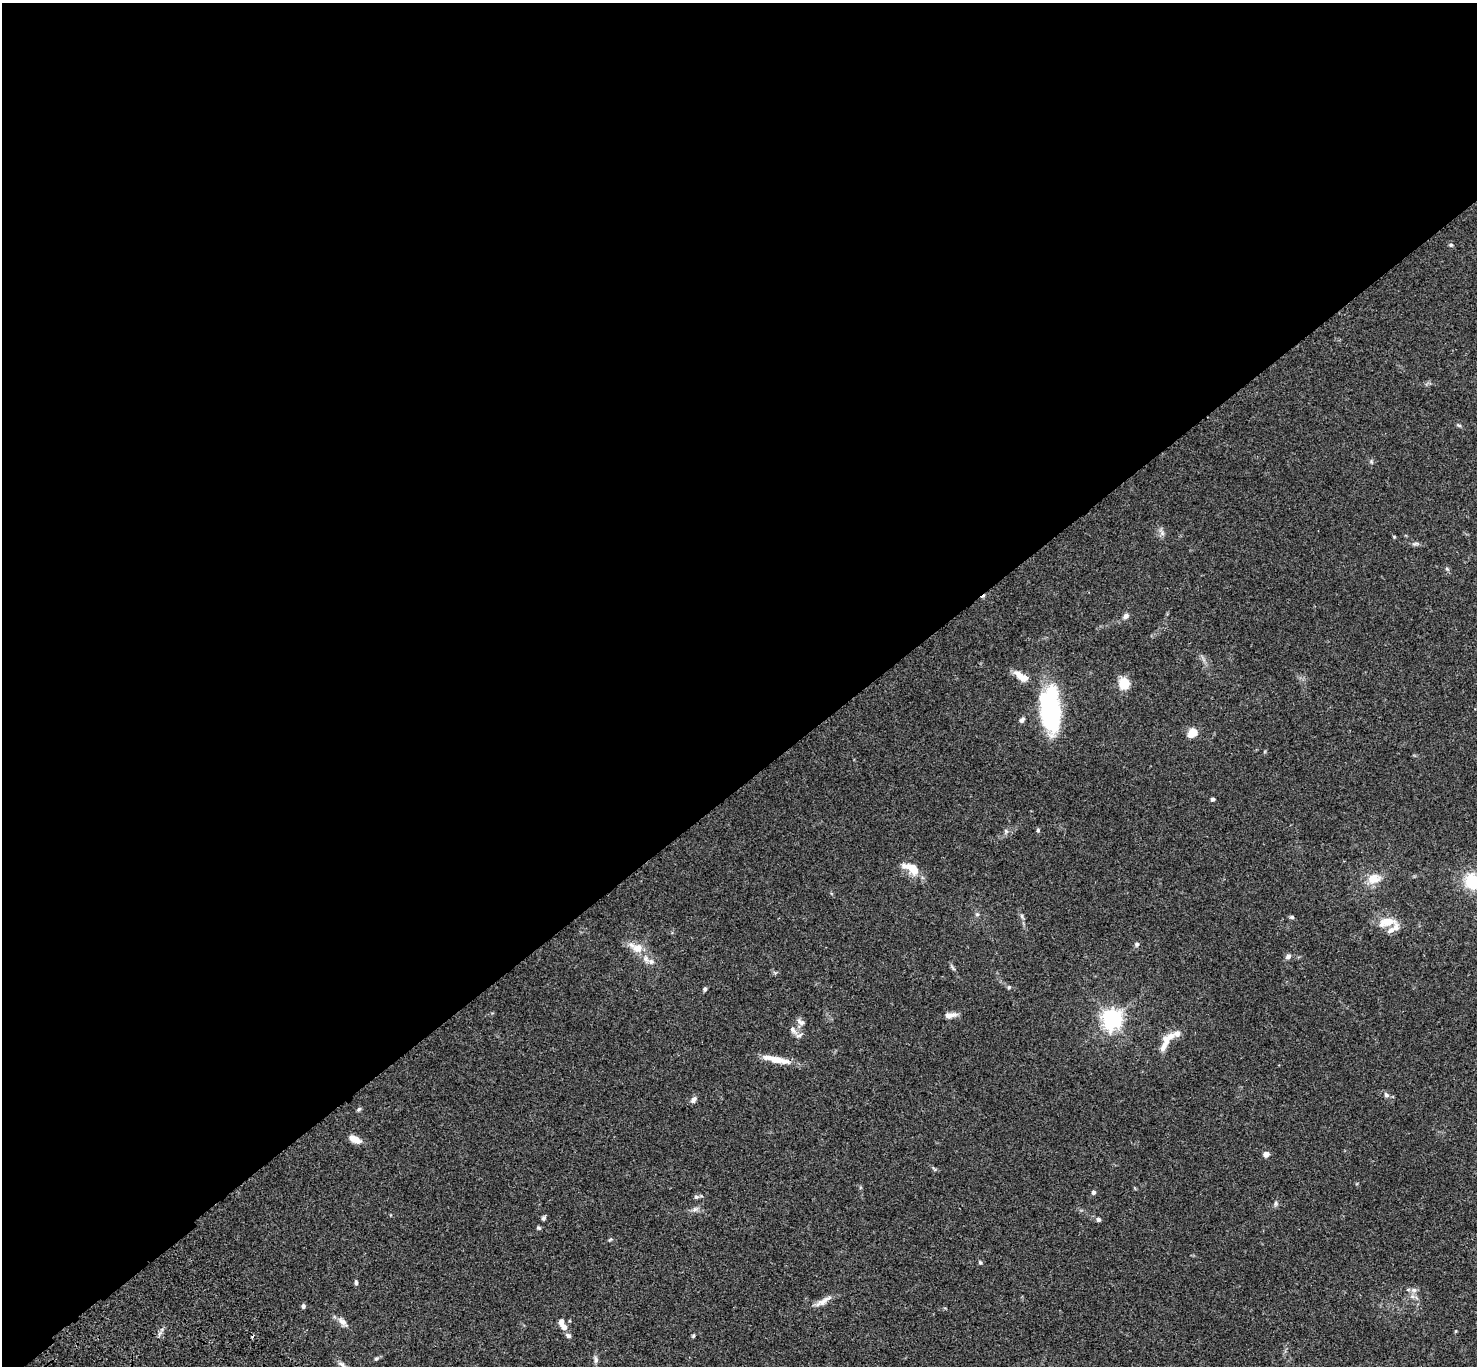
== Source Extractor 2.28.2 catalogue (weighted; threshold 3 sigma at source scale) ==
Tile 2 of 4 x 4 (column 2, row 1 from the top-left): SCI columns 1579-3053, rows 4476-5839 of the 6106 x 6082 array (HDU 1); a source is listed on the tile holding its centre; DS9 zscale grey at full resolution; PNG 1479 x 1368 px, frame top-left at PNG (2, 3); no overlay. Shown black and unused: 58% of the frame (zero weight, under 3 of 4 exposures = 6% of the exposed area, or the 3 px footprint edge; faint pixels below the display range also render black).
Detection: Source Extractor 2.28.2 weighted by HDU 2 'WHT'; one run over the whole footprint, this tile lists its part. Background 0.0592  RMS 0.0053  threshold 0.0239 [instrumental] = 3 sigma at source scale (4.5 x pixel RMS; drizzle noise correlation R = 1.50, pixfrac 1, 0.05/0.05 arcsec/px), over >= 5 px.
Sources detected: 68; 1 cosmic-ray / hot-pixel residue — not listed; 5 inside a brighter listed object's ellipse — not listed separately; the other 62 listed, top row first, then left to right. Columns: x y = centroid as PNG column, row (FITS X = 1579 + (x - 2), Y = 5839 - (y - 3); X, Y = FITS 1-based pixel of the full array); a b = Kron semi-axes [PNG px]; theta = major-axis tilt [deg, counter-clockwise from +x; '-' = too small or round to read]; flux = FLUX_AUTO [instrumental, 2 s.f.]
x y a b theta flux
1451 245 5 5 - 0.73
1459 425 6 4 -19 0.73
1371 461 6 4 -72 0.72
1162 533 8 6 -47 1.7
1394 537 4 4 - 0.46
1416 544 9 4 9 1.1
1447 569 6 4 -18 0.65
1126 616 7 6 - 2
1021 676 19 8 -32 6.2
1124 684 8 7 - 16
1050 708 44 18 -87 70
1022 720 7 5 49 1.4
1192 733 6 5 - 19
1213 799 4 4 - 1.3
1038 830 5 4 - 0.81
1006 831 6 4 -46 0.85
912 868 21 10 -29 9.5
1374 878 18 13 12 7.3
1472 882 19 17 -53 19
977 914 6 5 - 0.85
1022 916 6 4 -89 0.88
1292 917 7 4 -26 0.86
1387 922 26 12 7 8.5
1137 944 6 5 - 1.1
637 948 22 11 -22 7
1288 956 7 6 - 1.5
651 962 8 7 - 1.9
953 968 11 3 -59 1
1009 987 5 5 - 0.71
705 989 5 4 - 0.94
950 1015 15 6 8 3.3
1112 1019 7 7 - 230
801 1022 12 7 -28 2
793 1030 12 7 -54 2.6
1177 1033 12 9 24 2.9
1165 1043 24 8 72 6
777 1060 34 8 -12 8.5
1386 1095 8 6 -45 1.5
693 1100 9 6 49 2
359 1109 7 4 36 0.81
355 1139 12 7 -28 5.3
1266 1154 6 5 - 2.8
934 1168 10 3 -50 0.71
1093 1192 5 4 - 1.5
696 1197 7 6 - 1.1
1275 1203 8 4 81 0.98
695 1209 8 5 29 1.6
543 1218 6 5 - 0.99
1098 1220 6 5 - 1.2
538 1228 6 5 - 0.73
980 1263 5 4 - 0.69
356 1283 6 5 - 0.88
1414 1290 8 7 - 1.8
823 1301 24 7 30 4.3
303 1306 6 5 - 1.1
342 1321 13 8 -39 2.9
564 1327 8 7 - 2.5
568 1335 8 6 -32 1.4
693 1336 5 4 - 0.65
376 1358 6 5 - 0.83
596 1360 11 6 -84 1.5
341 1364 12 5 -26 1.9
Isophote crosses this tile's border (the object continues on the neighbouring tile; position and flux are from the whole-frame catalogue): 2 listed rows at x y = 1472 882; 341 1364